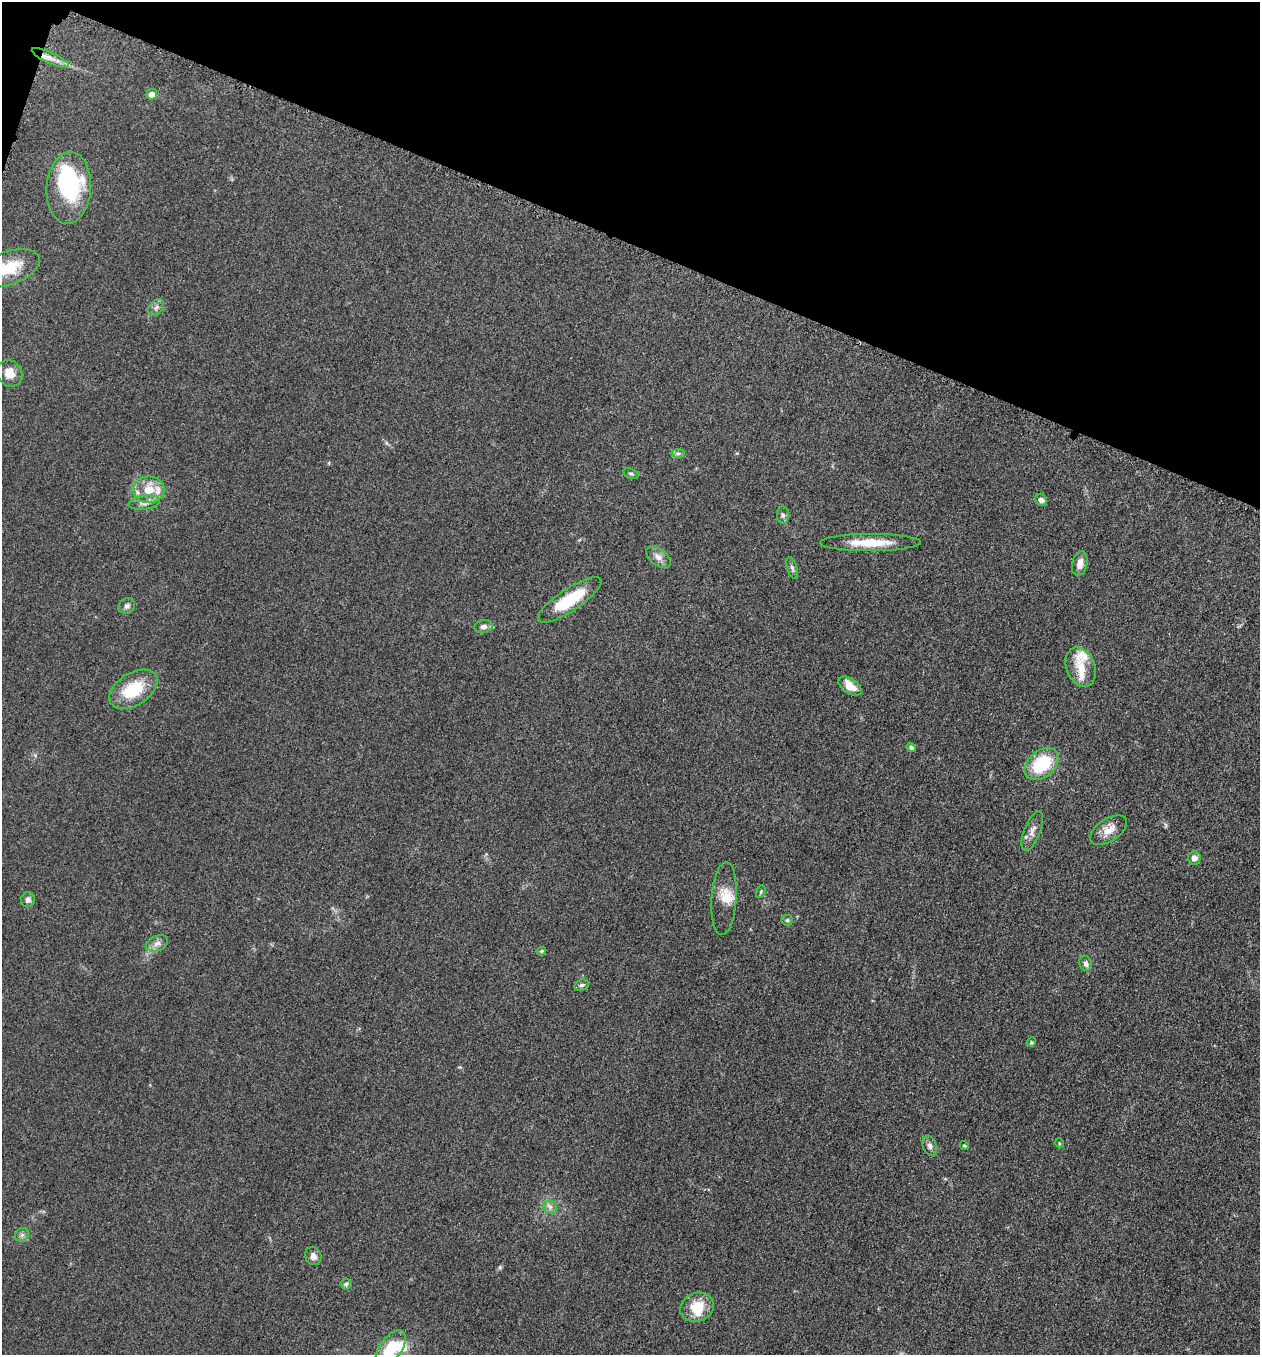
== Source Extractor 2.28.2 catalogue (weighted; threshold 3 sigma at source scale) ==
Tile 2 of 4 x 4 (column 2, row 1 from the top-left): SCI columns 1455-2712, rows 4078-5430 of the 5506 x 5462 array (HDU 1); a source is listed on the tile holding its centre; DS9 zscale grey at full resolution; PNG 1262 x 1357 px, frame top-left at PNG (2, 2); each listed source drawn as its Kron ellipse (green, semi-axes under 4 px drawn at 4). Shown black and unused: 18% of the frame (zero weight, under 3 of 5 exposures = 4% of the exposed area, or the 3 px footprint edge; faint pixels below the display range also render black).
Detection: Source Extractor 2.28.2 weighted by HDU 2 'WHT'; one run over the whole footprint, this tile lists its part. Background 0.0602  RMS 0.0063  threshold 0.0282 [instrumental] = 3 sigma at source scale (4.5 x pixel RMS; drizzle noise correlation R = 1.50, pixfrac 1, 0.05/0.05 arcsec/px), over >= 5 px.
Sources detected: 52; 2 inside a brighter object's white glare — neither listed nor drawn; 5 inside a brighter listed object's ellipse — not listed separately; the other 45 listed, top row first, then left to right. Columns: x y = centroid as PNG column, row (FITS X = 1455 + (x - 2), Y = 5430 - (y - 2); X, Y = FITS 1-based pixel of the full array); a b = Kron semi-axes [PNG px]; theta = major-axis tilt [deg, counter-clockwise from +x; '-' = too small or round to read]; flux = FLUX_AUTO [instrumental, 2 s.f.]
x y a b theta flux
50 58 20 5 -24 5
152 94 5 5 - 5.2
69 188 36 22 86 57
8 268 33 16 19 24
156 307 9 6 48 2.1
10 373 14 12 -54 7.1
678 453 7 4 0 1.3
631 474 8 5 -20 1.2
149 490 15 13 5 11
1041 500 7 5 -41 2.7
144 503 16 7 8 3.8
783 515 8 6 -86 1.7
870 543 50 8 0 17
658 557 14 8 -38 4.1
1080 564 12 7 78 4.7
792 568 11 5 -72 1.8
570 600 37 11 33 29
127 606 8 7 - 2.1
484 627 9 6 14 2.6
1081 667 20 14 -67 10
850 686 13 7 -35 8
133 689 26 16 32 25
911 747 5 4 - 1.6
1042 764 19 13 41 30
1109 830 21 11 33 7.5
1032 831 21 8 69 4.6
1194 858 6 6 - 3.4
761 892 7 4 69 0.9
724 899 36 12 86 9.8
28 900 8 6 77 2.6
787 920 5 5 - 0.99
157 943 12 7 25 3.4
541 951 5 4 - 0.8
1086 963 8 6 -70 2
582 985 7 5 17 1.4
1031 1042 5 4 - 0.79
1059 1143 5 3 - 0.57
930 1146 10 7 -73 2.3
964 1146 5 4 - 0.8
550 1207 7 6 - 2.2
22 1235 7 6 - 1.6
313 1256 9 8 - 3.5
346 1284 5 5 - 1.1
697 1307 17 14 21 15
391 1349 21 11 54 20
Isophote crosses this tile's border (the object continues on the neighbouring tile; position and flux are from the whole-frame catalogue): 2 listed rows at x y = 8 268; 391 1349